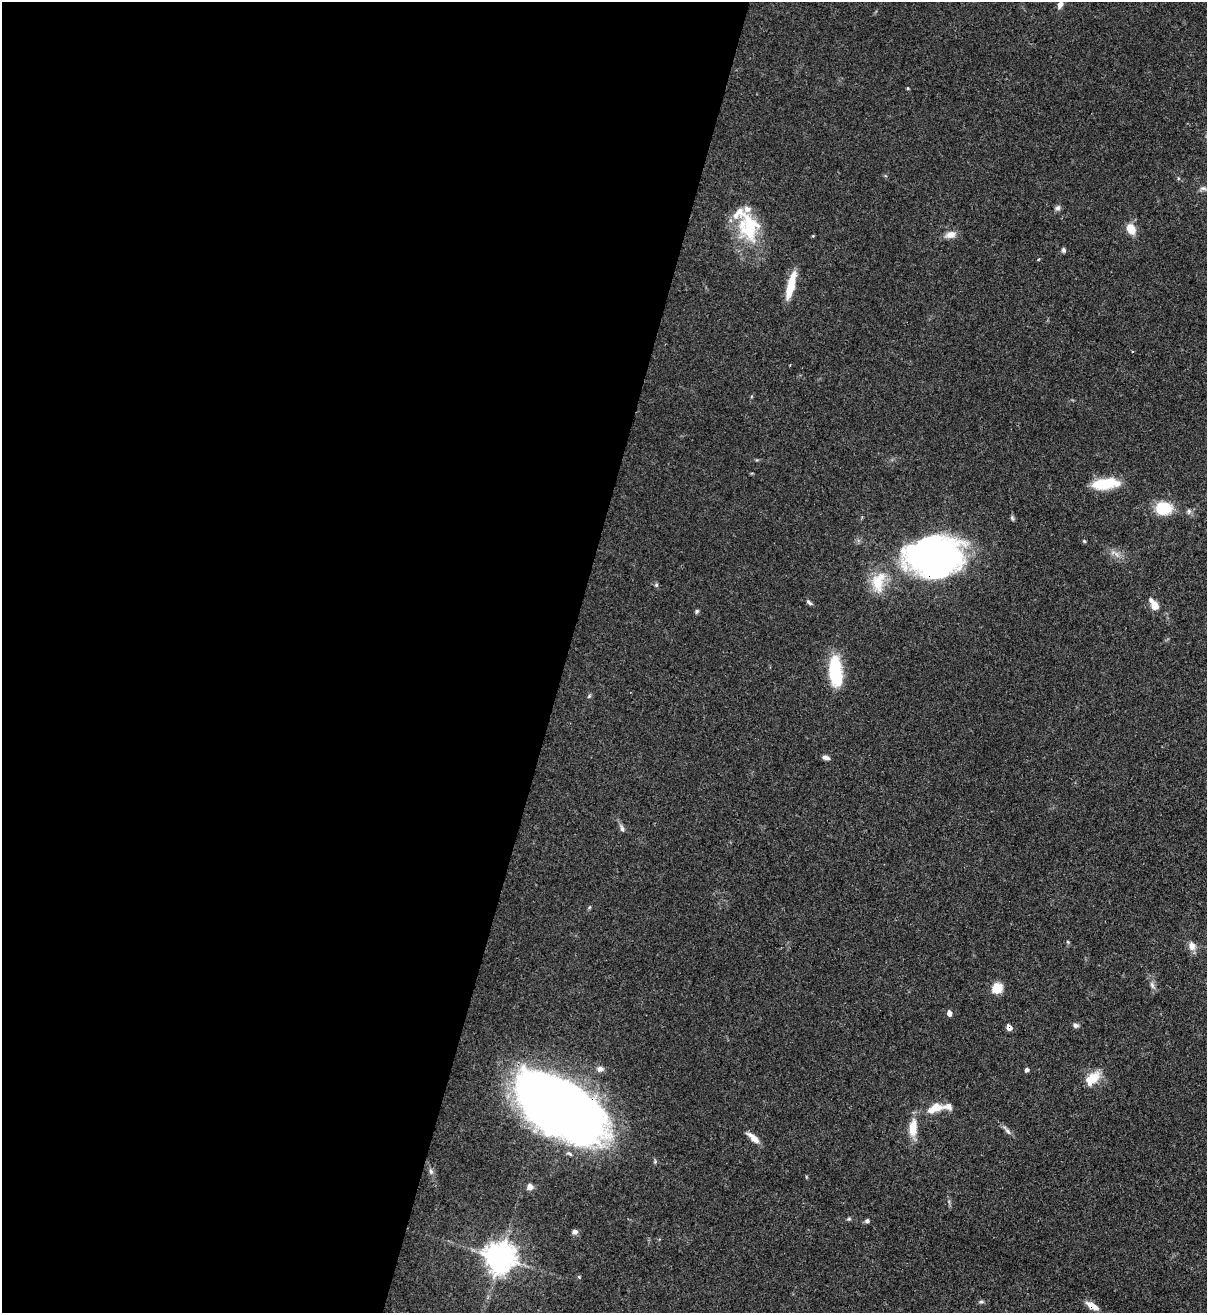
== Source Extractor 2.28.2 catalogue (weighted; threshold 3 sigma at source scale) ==
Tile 5 of 4 x 4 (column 1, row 2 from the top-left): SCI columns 218-1422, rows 2653-3963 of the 5383 x 5308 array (HDU 1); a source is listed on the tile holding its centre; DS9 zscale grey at full resolution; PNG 1209 x 1315 px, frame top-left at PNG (2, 2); no overlay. Shown black and unused: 47% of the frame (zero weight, under 3 of 4 exposures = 7% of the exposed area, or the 3 px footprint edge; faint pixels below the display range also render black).
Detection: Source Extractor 2.28.2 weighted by HDU 2 'WHT'; one run over the whole footprint, this tile lists its part. Background 0.0825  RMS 0.0039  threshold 0.0176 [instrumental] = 3 sigma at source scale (4.5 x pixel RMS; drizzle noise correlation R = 1.50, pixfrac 1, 0.05/0.05 arcsec/px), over >= 5 px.
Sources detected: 53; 2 inside a brighter object's white glare — not listed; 3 inside a brighter listed object's ellipse — not listed separately; the other 48 listed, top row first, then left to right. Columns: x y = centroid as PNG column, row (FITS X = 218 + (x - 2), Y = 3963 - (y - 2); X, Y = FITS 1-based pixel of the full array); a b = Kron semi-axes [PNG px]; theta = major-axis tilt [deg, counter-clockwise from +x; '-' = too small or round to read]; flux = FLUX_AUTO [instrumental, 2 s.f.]
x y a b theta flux
1060 5 9 6 66 1.7
908 88 4 4 - 0.39
1203 188 10 6 -1 1.2
1058 208 8 7 - 1.1
749 227 37 24 -75 23
1131 229 11 8 -58 5.6
951 235 14 9 13 2.9
1063 250 6 5 - 0.9
791 285 30 7 75 10
1106 483 26 10 8 16
1164 508 19 15 0 11
1189 511 8 6 -89 1
1084 541 5 4 - 0.47
1115 554 15 5 -34 2.1
935 557 54 34 2 150
878 582 29 17 74 11
656 585 5 5 - 0.61
809 602 9 4 -45 0.95
1154 605 14 7 -55 4.6
697 611 7 4 61 0.6
836 677 26 16 82 14
589 696 5 4 - 0.53
826 757 9 5 -15 1.5
622 828 11 5 -74 1.2
1068 942 5 3 - 0.43
1192 946 12 9 -73 2.7
1152 985 11 5 -71 1.5
997 988 11 10 - 6.2
949 1013 6 5 - 1.6
1076 1025 7 5 -20 1.1
1009 1028 6 5 - 2.3
600 1069 9 7 -1 1.8
1027 1069 5 4 - 1.2
1092 1078 20 11 41 7.2
559 1107 73 37 -32 520
934 1108 23 11 21 6.5
913 1128 23 10 87 6.7
1007 1130 15 5 -50 1.5
753 1138 18 6 -40 3
431 1171 8 6 -86 1.1
530 1186 7 6 - 2
849 1219 6 4 -42 0.53
867 1221 5 5 - 1
575 1232 7 6 - 1.3
500 1257 9 9 - 630
579 1277 4 4 - 0.44
981 1302 6 4 1 0.62
1092 1306 16 7 -31 3.5
Overlapping masked pixels (flux is a lower limit): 4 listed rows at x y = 935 557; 1009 1028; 559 1107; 1092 1306